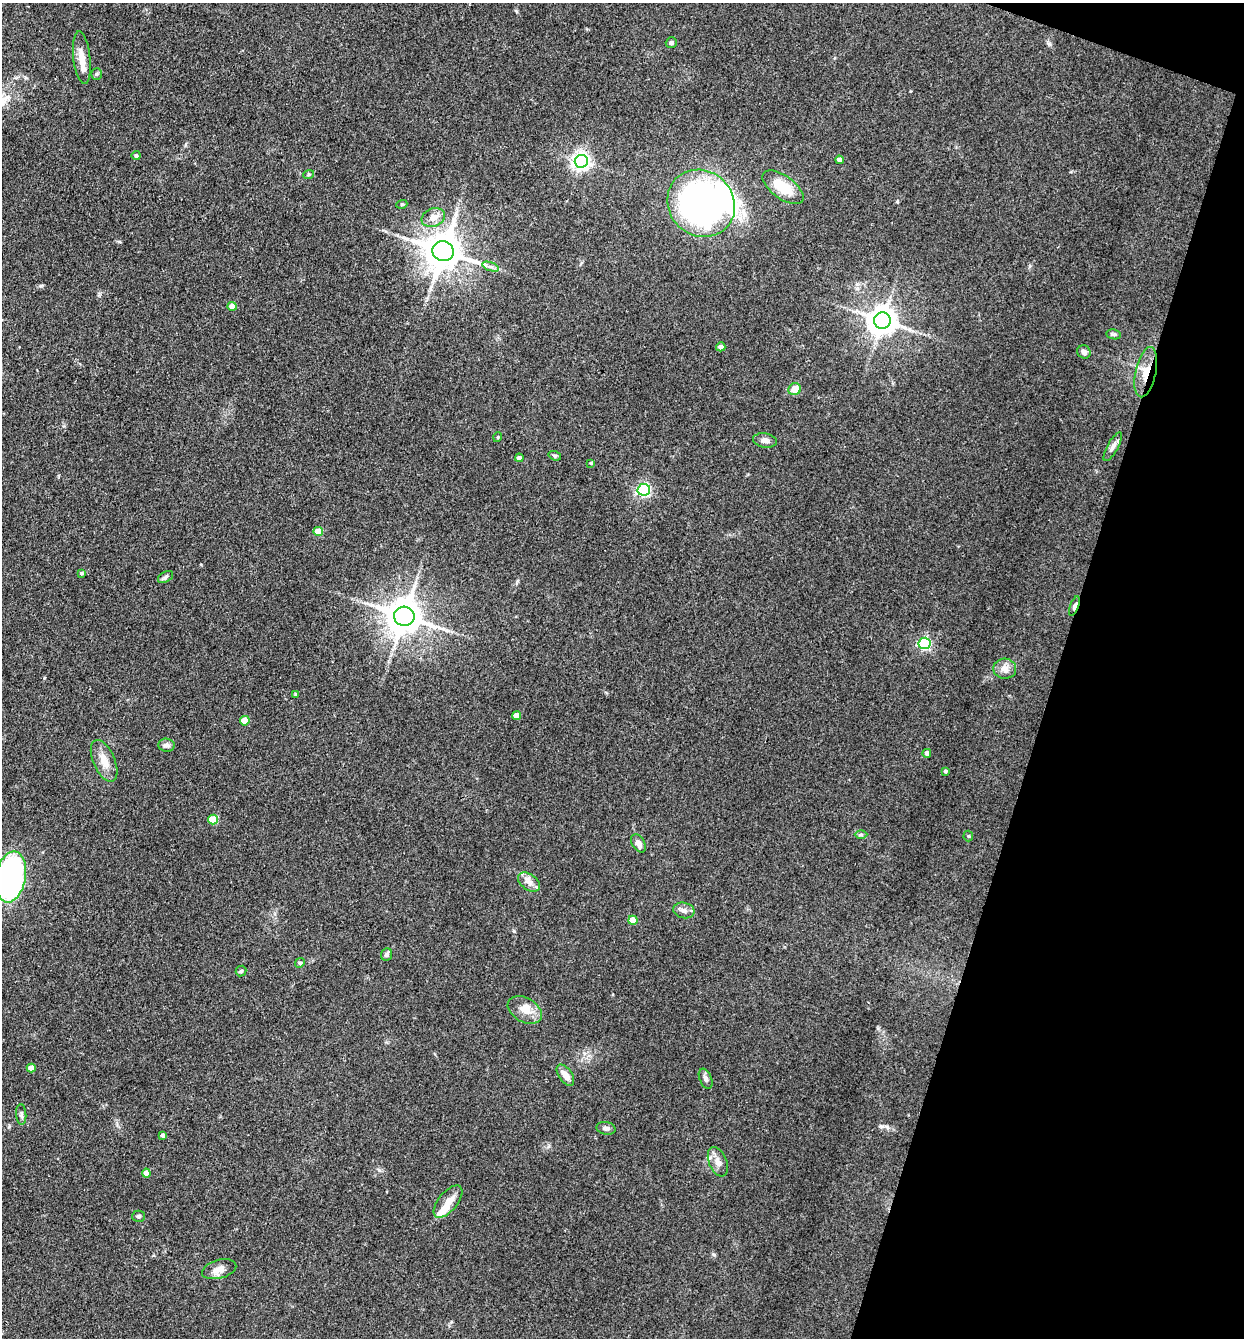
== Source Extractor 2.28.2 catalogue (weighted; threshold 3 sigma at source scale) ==
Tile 8 of 4 x 4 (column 4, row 2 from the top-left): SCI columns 3985-5226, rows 2672-4007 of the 5357 x 5342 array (HDU 1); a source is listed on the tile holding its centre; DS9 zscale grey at full resolution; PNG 1246 x 1340 px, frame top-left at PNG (2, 3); each listed source drawn as its Kron ellipse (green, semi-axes under 4 px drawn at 4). Shown black and unused: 16% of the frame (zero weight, under 3 of 4 exposures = <1% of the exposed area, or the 3 px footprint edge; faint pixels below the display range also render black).
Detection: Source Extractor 2.28.2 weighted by HDU 2 'WHT'; one run over the whole footprint, this tile lists its part. Background 0.132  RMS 0.0068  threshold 0.0305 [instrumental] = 3 sigma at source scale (4.5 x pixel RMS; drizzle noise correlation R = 1.50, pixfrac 1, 0.05/0.05 arcsec/px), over >= 5 px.
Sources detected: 70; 1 inside a brighter object's white glare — neither listed nor drawn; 5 inside a brighter listed object's ellipse — not listed separately; the other 64 listed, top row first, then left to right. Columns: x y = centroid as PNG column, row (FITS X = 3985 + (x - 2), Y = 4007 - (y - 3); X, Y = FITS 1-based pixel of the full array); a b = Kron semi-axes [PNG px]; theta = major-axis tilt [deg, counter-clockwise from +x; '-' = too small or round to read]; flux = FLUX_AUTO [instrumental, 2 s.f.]
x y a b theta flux
671 43 5 5 - 1.9
82 58 26 8 -83 7.3
97 74 6 5 - 1.1
136 156 4 4 - 1.4
839 160 4 4 - 2.9
581 161 6 6 - 300
309 174 5 3 - 0.75
783 187 24 11 -36 18
701 203 35 32 -44 250
402 204 5 3 - 0.7
433 217 12 9 23 6.2
443 251 11 10 - 1800
491 267 9 4 -19 1.9
232 306 4 4 - 5.5
882 320 8 8 - 970
1114 334 7 5 -7 1.3
721 347 4 4 - 3.2
1084 352 7 6 - 2.4
1146 372 25 10 78 12
795 389 6 6 - 8.4
498 437 5 3 - 0.57
765 440 12 7 -9 3.1
1113 447 16 5 61 3.2
555 456 6 4 -18 1.2
519 458 4 4 - 2.6
591 463 4 3 - 0.95
644 490 6 6 - 120
318 531 5 4 - 9.9
81 573 3 3 - 1.1
165 577 8 5 29 1.5
1074 606 10 4 70 3.4
404 616 10 9 - 1600
924 643 6 5 - 110
1005 669 11 10 - 4.9
296 694 4 3 - 0.92
517 716 4 4 - 8
245 721 5 4 - 12
166 745 8 6 -6 2.4
927 753 4 4 - 2.6
104 761 22 10 -66 8.9
945 771 3 3 - 1.2
213 819 5 5 - 21
861 835 6 4 0 1.1
968 836 5 5 - 0.84
638 843 10 6 -59 3.5
11 877 26 15 80 140
529 882 12 8 -37 4.3
684 910 11 7 -12 3.1
633 920 5 4 - 7.8
387 954 6 5 - 2
300 963 5 4 - 0.95
241 971 5 5 - 1.1
525 1010 18 12 -29 9.1
31 1068 4 4 - 6.1
565 1075 12 6 -55 5.5
706 1079 10 6 -67 2.2
21 1114 10 5 -87 1.7
606 1128 9 6 -11 2.3
163 1135 4 3 - 1.9
718 1162 15 8 -67 4.9
146 1173 4 4 - 5.3
448 1202 19 9 50 7.1
138 1216 6 5 - 1.4
219 1269 17 9 15 5.5
Overlapping masked pixels (flux is a lower limit): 2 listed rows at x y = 1146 372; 1074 606
Isophote crosses this tile's border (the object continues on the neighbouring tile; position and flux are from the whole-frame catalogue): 1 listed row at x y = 11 877
Unlisted compact peaks at least as high as the median listed source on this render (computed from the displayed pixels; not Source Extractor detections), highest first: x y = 514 931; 41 286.